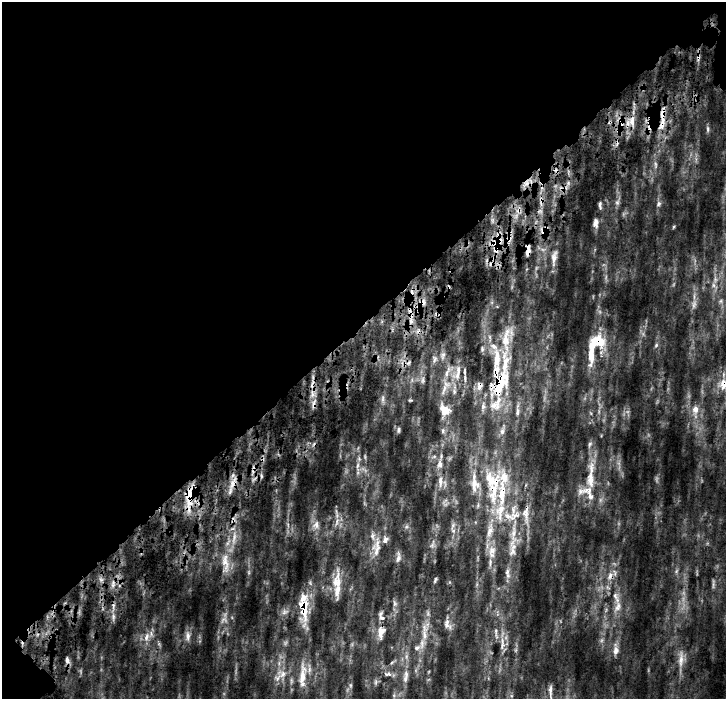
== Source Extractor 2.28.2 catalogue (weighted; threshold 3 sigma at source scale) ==
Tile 1 of 2 x 2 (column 1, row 1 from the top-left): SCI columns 143-866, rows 849-1545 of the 1696 x 1693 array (HDU 1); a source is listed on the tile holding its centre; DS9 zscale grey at full resolution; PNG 728 x 701 px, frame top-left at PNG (2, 2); no overlay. Shown black and unused: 48% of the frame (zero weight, under 4 of 9 exposures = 19% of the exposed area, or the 3 px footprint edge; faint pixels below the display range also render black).
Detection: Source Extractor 2.28.2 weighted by HDU 2 'WHT'; one run over the whole footprint, this tile lists its part. Background 0.193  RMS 0.039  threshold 0.158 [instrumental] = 3 sigma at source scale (4.09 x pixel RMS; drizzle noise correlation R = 1.36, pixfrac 0.8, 0.0396/0.0396 arcsec/px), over >= 5 px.
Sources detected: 123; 3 too faint to see at this stretch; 6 cosmic-ray / hot-pixel residue — not listed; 25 inside a brighter listed object's ellipse — not listed separately; the other 89 listed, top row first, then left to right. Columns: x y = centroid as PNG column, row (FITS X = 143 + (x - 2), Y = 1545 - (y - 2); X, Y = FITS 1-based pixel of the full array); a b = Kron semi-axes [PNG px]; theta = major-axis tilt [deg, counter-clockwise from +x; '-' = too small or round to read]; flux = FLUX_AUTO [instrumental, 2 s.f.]
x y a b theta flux
632 121 18 10 84 42
662 122 25 7 78 46
621 123 20 11 -89 59
708 129 10 4 -90 6.6
655 165 12 4 -90 11
617 202 9 6 75 10
659 204 8 6 56 8.1
600 205 10 4 -87 7.5
595 223 10 6 89 16
544 231 15 11 -89 34
497 243 33 16 74 110
528 252 10 6 74 18
554 257 23 7 81 28
715 279 7 6 - 9.8
411 293 15 5 64 19
720 301 6 6 - 6.9
422 303 13 8 32 26
411 321 6 6 - 12
506 338 55 15 79 120
656 345 6 5 - 5.3
595 346 47 18 68 140
482 349 8 5 82 6.9
443 355 11 7 78 15
435 359 9 6 78 11
457 373 28 10 73 52
422 380 10 5 80 8.8
500 384 44 16 66 190
724 384 16 14 77 53
480 386 12 8 84 17
342 389 13 6 17 18
444 389 19 6 65 27
383 399 14 4 90 10
410 400 5 3 - 3.2
314 404 14 5 83 19
695 409 11 9 76 23
444 410 15 11 -54 39
517 412 11 6 81 13
398 430 7 5 83 6.3
443 431 7 5 71 7.2
502 431 12 6 74 16
590 444 8 5 61 7
440 464 11 7 82 18
357 465 10 4 79 11
492 480 35 21 -45 180
590 480 26 10 -88 59
440 481 16 7 -88 25
233 483 20 7 70 31
190 497 33 12 81 87
500 511 33 23 82 170
526 514 31 9 -87 51
316 525 11 10 - 21
453 526 11 5 69 12
234 538 23 6 80 35
432 545 7 5 46 7.8
376 551 24 12 -87 45
492 551 13 11 80 31
512 551 14 9 -88 24
398 558 14 6 81 15
225 562 30 10 -82 52
507 572 8 6 76 9.6
610 576 12 7 72 21
435 580 8 3 72 5.4
337 582 30 11 83 51
713 583 15 3 88 5.5
616 597 19 7 -69 30
394 603 11 4 -85 9.5
303 607 31 9 -84 76
284 612 7 4 19 7.6
113 616 7 4 -73 7.9
381 616 14 6 -74 13
224 620 11 8 -16 15
447 624 15 9 -58 19
496 631 9 4 -78 7.6
381 632 14 8 81 30
424 635 16 8 -79 28
187 636 14 7 -86 17
146 637 13 7 71 23
417 647 10 7 20 16
616 650 14 8 90 20
681 659 24 7 86 29
67 660 9 6 -77 13
392 662 6 4 20 4.3
283 674 18 12 -19 43
388 674 10 5 4 11
406 676 19 6 80 21
302 677 38 9 84 51
375 682 7 4 71 6
351 685 8 4 -82 5.3
550 690 19 5 -89 17
Overlapping masked pixels (flux is a lower limit): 18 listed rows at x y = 662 122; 621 123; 544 231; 497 243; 528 252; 411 293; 422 303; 595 346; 500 384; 724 384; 480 386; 342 389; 314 404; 492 480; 233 483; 190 497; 526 514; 303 607
Isophote crosses this tile's border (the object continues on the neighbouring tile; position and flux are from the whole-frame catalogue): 2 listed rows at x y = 724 384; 550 690
Unlisted compact peaks at least as high as the median listed source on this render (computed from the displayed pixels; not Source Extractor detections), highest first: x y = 674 227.